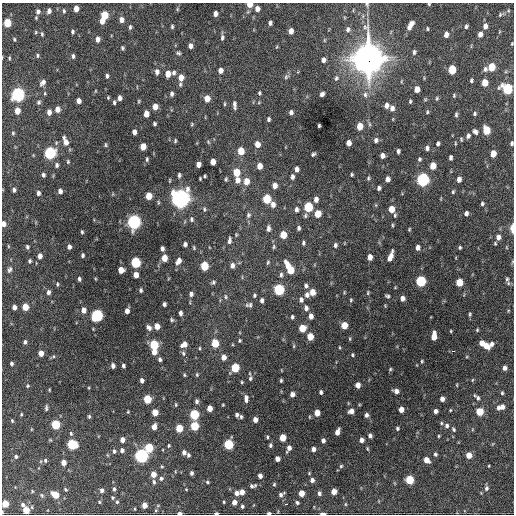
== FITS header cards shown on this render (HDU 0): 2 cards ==
NAXIS1  =                  512 / Axis length
NAXIS2  =                  512 / Axis length

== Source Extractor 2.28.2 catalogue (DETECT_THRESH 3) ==
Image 512 x 512 px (HDU 0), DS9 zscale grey, 1 PNG px = 1 image px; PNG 516 x 516 px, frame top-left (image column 1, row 512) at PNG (2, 3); no overlay
Background 1050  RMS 34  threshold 102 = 3 sigma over >= 5 px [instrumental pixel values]
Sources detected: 395; all 395 listed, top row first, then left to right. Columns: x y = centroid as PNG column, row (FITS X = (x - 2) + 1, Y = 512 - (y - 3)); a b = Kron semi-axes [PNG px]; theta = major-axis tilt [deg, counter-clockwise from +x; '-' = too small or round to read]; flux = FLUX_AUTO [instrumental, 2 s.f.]
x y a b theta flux
250 4 5 4 - 2.5e+04
367 4 5 5 - 3.3e+03
429 4 3 3 - 2.1e+03
76 9 5 4 - 1.7e+04
177 9 6 4 89 2.5e+03
257 9 5 5 - 1.1e+04
49 11 5 4 - 8.6e+03
64 11 5 3 - 3.2e+03
38 12 7 6 - 8.2e+03
215 14 5 4 - 9.6e+03
500 14 10 5 27 5.2e+03
104 15 6 5 - 6.1e+04
121 20 6 5 - 1.2e+04
102 21 5 4 - 1.5e+04
7 23 6 5 - 6.4e+04
270 23 4 4 - 6.0e+03
410 25 9 4 58 1.7e+04
466 26 4 4 - 4.5e+03
485 26 6 5 - 1.1e+04
130 27 6 3 77 4.1e+03
172 27 5 4 - 3.5e+03
427 29 4 2 - 2.5e+03
348 30 7 5 78 6.2e+03
291 31 5 4 - 1.5e+04
36 32 4 4 - 2.4e+03
72 32 4 3 - 3.8e+03
42 34 5 3 - 3.1e+03
480 34 5 4 - 1.1e+04
446 35 5 4 - 1.3e+04
222 37 7 4 83 5.3e+03
14 39 5 4 - 2.6e+03
98 39 5 4 - 1.2e+04
324 40 6 4 89 2.3e+03
512 44 3 2 - 2.1e+03
190 46 5 4 - 9.2e+03
276 47 5 3 - 1.9e+03
122 48 4 3 - 3.4e+03
414 52 6 4 83 4.5e+03
178 53 6 4 -11 3.8e+03
38 56 6 4 -85 3.4e+03
73 56 5 4 - 5.0e+03
9 58 5 3 - 2.6e+03
368 58 13 11 83 3.5e+06
323 60 5 4 - 8.5e+03
491 67 6 5 - 5.0e+04
485 69 7 6 - 6.5e+03
220 70 5 5 - 1.2e+04
452 70 6 5 - 6.4e+04
157 72 7 5 -80 8.3e+03
174 73 6 5 - 5.5e+03
168 74 6 5 - 2.1e+04
107 76 6 4 85 4.5e+03
181 77 6 5 - 2.1e+04
286 77 8 5 44 4.9e+03
336 78 8 6 63 5.4e+03
471 80 4 3 - 3.8e+03
43 82 7 5 55 9.4e+03
485 83 6 5 - 2.9e+04
180 84 6 5 - 3.9e+03
417 89 5 4 - 1.9e+04
507 89 6 6 - 1.8e+05
95 91 5 3 - 1.8e+03
259 93 5 4 - 3.1e+03
18 94 6 6 - 5.2e+05
172 94 6 4 85 5.6e+03
322 94 5 4 - 6.8e+03
365 95 8 6 -89 7.4e+03
454 95 5 3 - 2.5e+03
108 97 4 3 - 2.3e+03
120 98 5 4 - 8.5e+03
207 98 6 5 - 2.4e+04
437 98 6 4 83 2.8e+03
79 101 5 4 - 1.3e+04
139 101 4 4 - 2.4e+03
410 101 4 3 - 2.9e+03
39 102 6 5 - 4.1e+03
114 102 5 3 - 3.8e+03
224 104 6 3 -83 2.7e+03
234 105 10 4 -87 7.6e+03
386 105 6 5 - 9.4e+03
155 107 5 4 - 1.8e+04
392 108 6 5 - 9.7e+03
57 109 5 4 - 1.7e+04
17 111 5 4 - 2.3e+04
49 112 6 4 90 1.1e+04
291 112 5 4 - 6.5e+03
427 112 5 4 - 2.6e+03
146 114 5 4 - 1.8e+04
475 114 4 4 - 3.7e+03
456 115 6 3 89 3.8e+03
268 119 4 3 - 3.9e+03
154 124 4 3 - 3.8e+03
192 124 4 4 - 2.4e+03
369 124 6 4 -89 3.5e+03
319 126 4 3 - 3.2e+03
360 126 6 5 - 3.3e+04
486 130 6 5 - 5.6e+04
134 132 5 4 - 9.8e+03
475 132 7 5 -47 6.6e+03
13 133 5 4 - 2.6e+03
468 136 6 4 75 6.2e+03
461 139 5 4 - 2.5e+03
376 140 6 5 - 6.3e+03
65 141 10 5 -72 1.8e+04
175 141 5 4 - 2.8e+03
349 143 5 4 - 1.3e+04
512 143 5 3 - 4.2e+03
257 144 6 5 - 1.9e+04
438 144 5 3 - 4.8e+03
105 145 6 3 -89 2.7e+03
143 146 5 4 - 2.9e+04
427 148 6 5 - 6.4e+03
241 151 6 5 - 3.9e+04
398 151 5 3 - 5.3e+03
50 153 6 5 - 2.9e+05
313 154 4 3 - 3.8e+03
493 154 5 4 - 2.7e+04
382 156 5 4 - 1.1e+04
450 158 5 3 - 5.5e+03
147 159 5 3 - 3.1e+03
419 159 6 5 - 3.9e+03
68 162 5 4 - 2.7e+03
213 162 5 4 - 2.0e+04
198 164 5 4 - 1.3e+04
57 165 5 4 - 4.7e+03
259 166 5 4 - 2.0e+04
433 166 5 5 - 3.2e+04
297 169 5 4 - 9.8e+03
236 172 6 5 - 4.7e+04
352 174 3 3 - 3.0e+03
43 175 4 3 - 5.1e+03
179 175 5 4 - 4.3e+03
205 176 3 3 - 2.7e+03
292 177 5 3 - 6.7e+03
368 178 6 4 70 3.2e+03
200 179 3 2 - 2.3e+03
226 179 5 4 - 3.1e+03
387 179 5 4 - 1.1e+04
423 179 6 5 - 4.3e+05
459 179 5 4 - 1.1e+04
237 180 7 6 - 1.3e+04
246 181 7 5 87 2.5e+04
275 186 6 5 - 1.4e+04
379 188 4 4 - 6.1e+03
14 190 4 3 - 5.5e+03
60 191 5 4 - 8.1e+03
453 192 5 3 - 3.2e+03
38 193 5 3 - 6.9e+03
149 196 5 5 - 3.7e+04
181 198 8 7 - 1.4e+06
266 199 6 5 - 8.0e+04
316 199 5 4 - 1.1e+04
273 204 6 5 - 1.2e+04
482 204 5 4 - 4.1e+03
308 207 6 5 - 1.1e+05
204 209 7 4 -82 3.7e+03
296 209 6 5 - 7.1e+03
391 209 6 5 - 3.3e+04
466 213 5 4 - 6.7e+03
318 214 6 5 - 3.4e+04
248 215 7 6 - 5.6e+03
305 216 7 5 88 3.9e+03
192 219 7 5 -79 4.8e+03
134 222 7 6 - 6.0e+05
3 224 5 4 - 1.2e+04
392 225 5 3 - 2.4e+03
268 228 7 4 89 7.7e+03
298 228 5 4 - 5.2e+03
512 228 9 4 89 1.5e+04
409 229 4 3 - 2.2e+03
82 232 4 3 - 3.1e+03
283 235 5 5 - 4.0e+04
498 237 6 5 - 1.1e+04
229 240 9 5 82 6.4e+03
303 243 5 4 - 4.1e+03
495 243 4 4 - 2.5e+03
185 244 4 4 - 6.0e+03
335 245 6 4 87 5.4e+03
8 246 5 3 - 1.8e+03
27 247 5 4 - 4.0e+03
69 247 5 4 - 7.9e+03
274 247 7 4 -86 3.8e+03
418 247 5 4 - 1.0e+04
460 247 3 3 - 3.2e+03
162 248 5 4 - 7.4e+03
194 248 6 3 -72 2.7e+03
82 255 4 3 - 4.6e+03
40 256 5 4 - 1.1e+04
390 256 10 4 68 1.8e+04
370 257 5 4 - 1.4e+04
164 258 6 5 - 2.6e+04
30 261 4 4 - 3.7e+03
178 261 8 5 55 1.4e+04
136 262 6 5 - 1.6e+05
268 262 6 4 71 3.2e+03
512 262 6 3 72 2.3e+03
232 265 6 5 - 1.0e+04
287 265 10 4 -66 2.4e+04
204 266 6 5 - 7.8e+04
9 270 8 5 61 5.5e+03
121 270 5 5 - 2.4e+04
290 270 7 5 -80 5.2e+04
136 275 5 4 - 1.6e+04
281 275 6 4 89 4.7e+03
79 279 5 3 - 4.8e+03
507 279 8 5 -80 5.5e+03
421 281 6 5 - 1.9e+05
213 282 6 5 - 4.3e+03
459 282 5 5 - 4.9e+04
57 284 6 3 -90 2.7e+03
306 286 6 5 - 5.7e+03
279 289 6 5 - 2.0e+05
141 290 5 4 - 4.4e+03
48 292 6 4 -85 6.8e+03
312 292 5 5 - 2.2e+04
344 292 5 3 - 2.1e+03
368 293 6 4 73 3.0e+03
191 294 5 5 - 7.4e+03
254 295 4 4 - 3.2e+03
307 295 7 6 - 8.4e+03
387 296 5 4 - 4.1e+03
226 297 7 4 -85 3.8e+03
402 298 5 4 - 9.3e+03
262 300 5 3 - 6.2e+03
301 300 7 5 -83 7.4e+03
351 300 5 4 - 2.6e+03
164 304 4 3 - 5.7e+03
249 305 9 5 5 5.9e+03
14 307 4 4 - 9.1e+03
25 307 5 4 - 3.4e+04
306 308 6 5 - 7.7e+03
83 310 6 5 - 1.4e+04
127 311 5 4 - 1.2e+04
180 313 5 4 - 6.4e+03
470 314 5 4 - 3.2e+03
97 315 6 5 - 3.0e+05
311 316 5 4 - 1.3e+04
292 317 4 3 - 4.0e+03
172 320 6 5 - 3.7e+03
344 325 5 5 - 3.4e+04
157 326 5 4 - 2.1e+04
149 328 8 6 -48 7.9e+03
302 328 5 5 - 4.0e+04
477 330 4 3 - 2.5e+03
451 331 3 3 - 2.1e+03
434 336 8 4 87 2.7e+04
310 337 5 5 - 3.6e+04
240 341 4 3 - 2.8e+03
25 342 5 4 - 5.3e+03
215 343 6 5 - 5.5e+04
481 343 5 4 - 1.5e+04
184 344 7 6 - 1.6e+04
491 344 6 5 - 7.7e+03
154 345 6 5 - 1.1e+05
294 346 6 4 90 2.6e+03
486 346 7 5 -43 2.3e+04
339 347 4 3 - 2.0e+03
200 348 5 3 - 2.4e+03
453 351 3 2 - 3.9e+03
154 352 6 5 - 1.9e+04
41 353 5 4 - 1.9e+04
183 353 7 5 -78 5.8e+03
352 355 5 4 - 2.8e+03
186 357 3 2 - 3.8e+03
224 357 6 5 - 1.5e+04
160 359 5 4 - 5.4e+03
422 361 4 3 - 2.4e+03
12 363 4 3 - 4.2e+03
113 366 5 4 - 7.7e+03
123 366 4 3 - 4.3e+03
235 368 6 5 - 8.8e+04
504 368 4 4 - 8.5e+03
390 369 5 4 - 2.7e+03
184 375 5 3 - 2.7e+03
197 375 5 4 - 3.1e+03
250 378 7 5 86 4.6e+03
142 380 4 4 - 7.4e+03
281 380 4 3 - 3.0e+03
472 380 5 3 - 2.0e+03
242 382 4 3 - 2.5e+03
358 385 5 4 - 1.6e+04
457 385 3 2 - 1.7e+03
28 386 4 4 - 2.5e+03
396 391 5 4 - 1.1e+04
321 392 4 3 - 4.7e+03
502 393 4 3 - 2.9e+03
292 394 4 4 - 1.1e+04
246 398 8 5 -85 9.8e+03
478 398 7 5 -72 5.1e+03
147 399 5 5 - 7.4e+04
442 399 5 4 - 1.0e+04
196 401 5 4 - 5.9e+03
176 405 5 3 - 2.5e+03
223 405 3 2 - 2.0e+03
502 407 5 5 - 1.0e+04
46 408 7 3 84 4.2e+03
209 408 5 4 - 2.0e+04
498 408 5 4 - 6.8e+03
401 409 5 4 - 1.8e+04
450 410 4 3 - 2.0e+03
351 411 5 4 - 1.2e+04
435 411 4 4 - 7.5e+03
128 412 4 3 - 2.2e+03
155 412 5 4 - 3.1e+04
480 412 5 5 - 5.4e+04
317 413 5 4 - 2.5e+04
21 414 3 3 - 2.0e+03
194 414 6 5 - 1.4e+05
237 415 4 4 - 5.2e+03
366 415 5 4 - 6.5e+03
89 416 5 4 - 3.4e+03
241 417 5 4 - 3.8e+03
255 420 5 4 - 1.3e+04
12 421 4 3 - 2.5e+03
441 423 5 4 - 2.8e+03
55 424 5 5 - 1.2e+05
194 426 5 5 - 8.7e+04
447 426 6 5 - 6.1e+03
154 427 5 4 - 1.6e+04
179 428 5 5 - 5.3e+04
397 428 4 3 - 3.5e+03
453 429 6 4 -59 3.4e+03
337 432 6 4 69 1.4e+04
71 434 7 5 -73 3.8e+03
370 436 5 4 - 6.1e+03
438 436 5 3 - 2.3e+03
267 437 4 3 - 2.9e+03
283 437 5 4 - 4.0e+04
122 440 5 4 - 1.4e+04
361 440 4 4 - 8.9e+03
323 441 4 4 - 7.3e+03
72 444 6 5 - 1.5e+05
228 444 6 5 - 1.5e+05
270 445 4 3 - 4.0e+03
169 446 5 4 - 2.8e+03
149 448 6 5 - 8.4e+04
289 448 6 4 66 1.1e+04
313 449 4 4 - 1.0e+04
122 450 5 5 - 7.6e+03
114 451 6 5 - 5.2e+03
184 452 5 4 - 7.9e+03
435 454 5 4 - 4.2e+03
188 455 4 3 - 4.4e+03
469 455 5 5 - 2.4e+04
141 456 6 5 - 5.6e+05
16 457 4 4 - 4.2e+03
277 459 5 4 - 1.1e+04
45 460 5 4 - 3.6e+03
426 460 5 5 - 1.8e+04
63 462 5 4 - 1.6e+04
162 466 5 3 - 2.3e+03
341 466 5 5 - 3.1e+03
489 466 4 2 - 1.8e+03
191 473 4 3 - 5.1e+03
153 474 5 4 - 2.2e+04
260 476 4 4 - 9.6e+03
161 478 6 5 - 5.0e+03
312 480 5 5 - 8.6e+03
409 480 5 5 - 7.8e+04
154 482 6 4 -79 4.2e+03
207 482 4 4 - 3.2e+03
274 484 5 4 - 3.0e+03
253 486 10 5 10 7.0e+03
486 488 7 5 77 6.2e+03
65 489 5 3 - 2.7e+03
114 489 6 4 -81 4.6e+03
186 489 4 3 - 1.6e+03
102 490 5 5 - 8.0e+03
32 491 5 3 - 2.0e+03
334 491 5 4 - 2.1e+04
242 492 5 4 - 1.6e+04
236 493 6 5 - 1.1e+04
301 493 5 4 - 2.5e+04
319 493 6 5 - 6.4e+03
281 494 8 4 32 7.3e+03
42 495 6 4 -68 3.5e+03
55 495 6 5 - 4.6e+04
113 498 5 4 - 3.0e+03
99 502 4 4 - 2.6e+03
117 502 5 4 - 3.3e+03
224 502 3 3 - 2.4e+03
234 502 6 5 - 1.2e+04
297 502 5 4 - 4.3e+03
5 504 5 4 - 4.6e+04
23 504 6 4 -61 4.8e+03
286 504 3 2 - 5.4e+03
345 504 5 3 - 2.3e+03
144 505 5 4 - 1.8e+04
242 506 4 4 - 4.5e+03
26 510 5 4 - 3.9e+04
2 512 3 2 - 2.3e+03
179 513 4 3 - 7.4e+03
216 513 4 3 - 4.1e+03
269 513 4 3 - 5.2e+03
323 513 5 2 - 8.3e+03
At the frame edge (FLAGS 8, measured only in part): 14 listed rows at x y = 250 4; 367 4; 429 4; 512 44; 512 143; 3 224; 512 228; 512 262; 5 504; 2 512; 179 513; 216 513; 269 513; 323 513